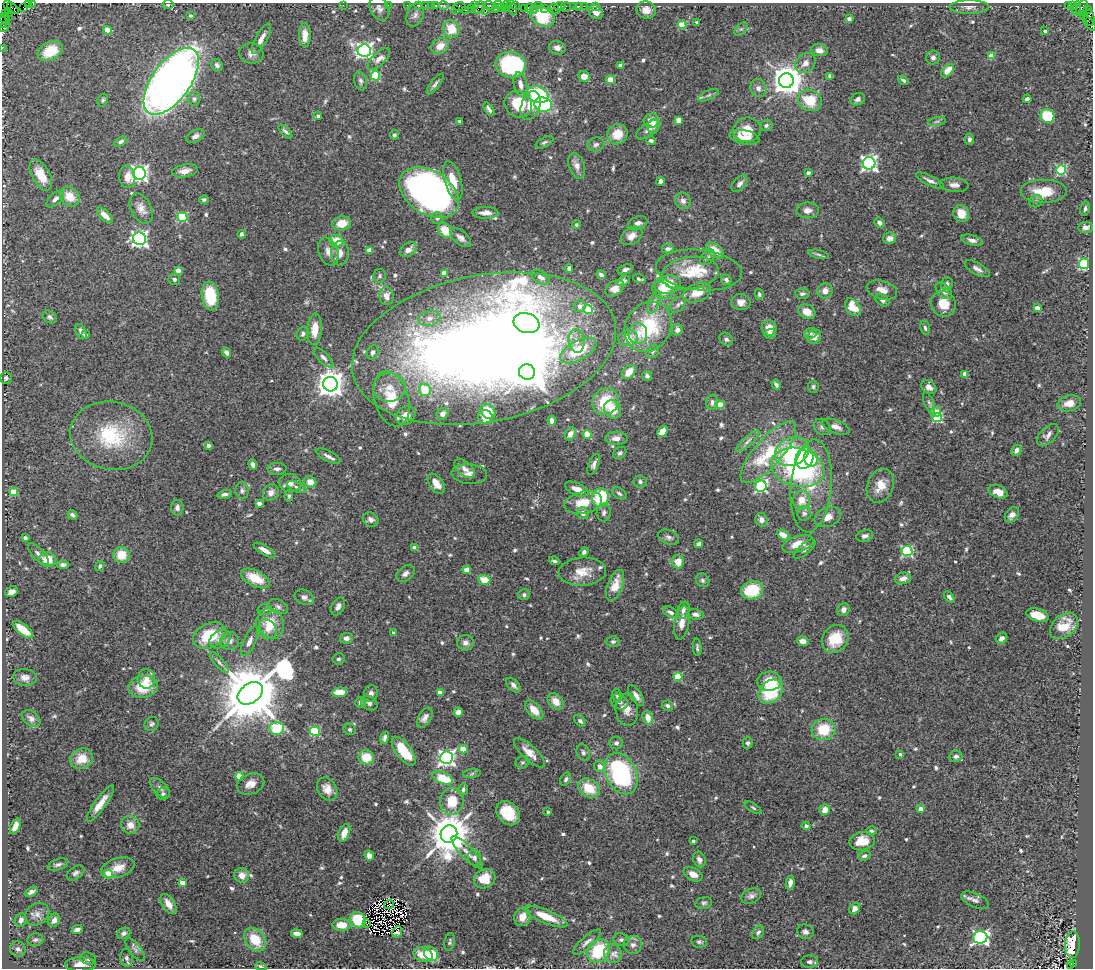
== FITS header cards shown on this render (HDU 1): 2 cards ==
NAXIS1  =                 1091
NAXIS2  =                  966

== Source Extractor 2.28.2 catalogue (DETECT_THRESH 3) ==
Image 1091 x 966 px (HDU 1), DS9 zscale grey, 1 PNG px = 1 image px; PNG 1095 x 970 px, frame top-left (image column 1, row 966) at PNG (2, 3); each listed source drawn as its Kron ellipse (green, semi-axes under 4 px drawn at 4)
Background 1.09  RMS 0.031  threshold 0.093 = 3 sigma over >= 5 px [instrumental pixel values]
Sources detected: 647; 5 with non-positive FLUX_AUTO (blend fragments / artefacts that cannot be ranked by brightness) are neither listed nor drawn; of the other 642, the 500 brightest by FLUX_AUTO listed and drawn (142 fainter detections omitted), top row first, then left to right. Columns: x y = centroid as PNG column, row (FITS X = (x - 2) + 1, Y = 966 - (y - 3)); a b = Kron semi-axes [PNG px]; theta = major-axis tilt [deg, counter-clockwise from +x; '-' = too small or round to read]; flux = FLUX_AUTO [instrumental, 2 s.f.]
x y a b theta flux
29 3 4 2 - 31
7 4 3 2 - 120
33 4 3 2 - 53
168 4 5 4 - 5.6
343 5 2 2 - 12
388 5 2 2 - 31
407 5 2 2 - 26
419 5 3 3 - 100
425 5 2 2 - 33
431 5 3 2 - 49
498 5 4 2 - 140
507 5 4 2 - 54
516 5 4 3 - 78
1068 5 4 2 - 81
436 6 4 3 - 110
443 6 5 3 - 63
474 6 4 2 - 75
489 6 6 3 -15 150
538 6 2 2 - 24
560 6 5 3 - 95
574 6 3 3 - 88
579 6 3 2 - 16
584 6 2 2 - 35
596 6 2 2 - 14
1072 6 3 3 - 25
23 7 2 2 - 23
460 7 6 4 -12 79
479 7 7 5 29 310
566 7 5 4 - 30
969 7 19 7 0 14
13 8 7 3 -45 55
379 8 13 9 -62 11
501 8 3 3 - 160
505 8 3 2 - 95
512 8 8 4 -69 220
524 8 4 3 - 23
530 8 5 4 - 140
545 8 3 3 - 33
555 8 5 3 - 330
1076 8 7 3 75 78
1082 8 9 5 66 350
455 9 3 3 - 64
471 9 3 2 - 53
495 9 3 2 - 140
466 10 3 2 - 130
533 10 2 2 - 11
646 10 10 8 -20 16
1087 10 3 3 - 110
486 11 4 3 - 70
8 12 2 2 - 15
596 12 7 6 - 15
5 14 3 2 - 7.3
190 15 3 3 - 4.4
415 15 12 8 68 11
1084 16 3 3 - 45
8 17 3 2 - 28
542 17 13 9 -28 110
1089 18 8 5 -81 490
5 19 6 2 -46 100
849 19 4 3 - 9.5
2 22 5 2 - 55
697 22 3 3 - 4.8
1089 24 9 3 -50 150
682 25 4 4 - 72
4 27 5 3 - 56
451 29 9 8 - 43
741 29 8 5 43 5.1
107 30 4 4 - 47
1045 31 3 3 - 6.3
305 35 12 6 -89 20
261 39 17 5 62 17
440 46 9 7 34 23
2 48 2 2 - 27
557 48 8 6 -19 12
364 50 7 6 - 630
819 50 8 6 -10 12
50 51 13 9 29 49
251 53 12 10 -8 12
991 56 4 4 - 38
933 58 7 6 - 6.6
379 59 14 6 44 12
805 63 11 9 43 14
217 65 6 5 - 6.7
511 65 15 13 -12 250
621 65 4 3 - 15
948 71 8 4 48 38
375 76 5 4 - 130
584 76 6 5 - 20
830 76 4 4 - 6.4
611 80 4 4 - 53
903 80 6 3 -37 4.3
171 81 39 19 54 1900
361 81 9 6 -74 6.5
786 81 7 7 - 3900
435 84 12 4 53 6.4
520 85 12 6 -78 14
758 88 9 8 - 10
538 95 11 8 -19 160
708 95 11 5 24 6.2
194 99 7 6 - 5
858 99 7 6 - 6
1027 99 4 4 - 5.9
103 100 7 5 63 4.1
810 100 12 10 -26 61
518 104 14 13 - 80
543 105 9 7 -15 160
531 106 15 9 71 34
489 109 7 3 -54 6.5
318 116 4 4 - 4.3
1047 116 7 6 - 110
651 120 7 7 - 26
679 120 4 4 - 30
460 121 4 3 - 7.2
937 122 9 4 9 4.8
766 125 6 5 - 5.7
654 126 7 6 - 8.6
648 130 14 6 35 12
747 130 14 12 7 41
285 132 9 4 -44 5.7
618 134 10 9 - 34
394 135 5 4 - 4.1
195 136 10 6 25 8.9
744 137 15 7 -11 26
969 139 6 4 -88 7
651 141 5 4 - 5.2
120 142 7 4 29 5.2
544 142 10 5 27 5.1
596 144 8 6 16 6.7
869 163 6 6 - 660
577 166 13 7 -72 14
1061 170 5 5 - 170
185 171 13 6 11 16
139 173 6 6 - 790
808 173 4 3 - 9.7
41 175 17 8 -61 35
127 177 11 8 -85 21
453 181 20 8 -74 38
660 181 4 4 - 8.5
930 181 15 5 -27 10
740 184 10 6 46 7.5
954 185 14 7 -4 12
429 192 32 21 -32 960
1043 192 23 12 0 50
70 197 11 9 -41 33
55 199 11 5 43 9.1
204 200 5 4 - 5.1
683 201 8 7 - 11
1036 201 7 6 - 4.7
141 208 16 10 -63 18
1085 209 7 4 81 5.2
808 210 11 8 1 14
485 213 13 6 0 17
961 214 9 7 -57 31
105 215 10 5 -43 18
182 217 5 4 - 140
437 218 5 5 - 7.8
342 223 9 7 9 31
638 223 10 6 24 10
879 223 5 4 - 6.4
576 225 4 4 - 4.2
1086 227 7 5 4 8.1
445 230 8 6 -50 34
241 234 4 3 - 6.2
632 236 11 8 33 18
461 238 12 6 -41 11
890 238 6 6 - 11
140 239 6 6 - 760
972 240 11 5 -15 9.4
336 241 7 6 - 47
668 249 6 4 11 7.9
369 250 4 4 - 18
408 250 9 6 33 15
715 250 10 6 -36 33
328 251 14 9 -71 17
340 253 12 9 88 16
818 254 10 4 -12 4.5
707 257 9 6 48 7.2
1084 264 5 5 - 270
569 269 4 4 - 6.7
625 269 8 4 19 5.9
977 269 14 5 -29 9.6
178 270 4 4 - 26
699 270 43 20 -6 75
444 273 4 4 - 28
690 273 29 16 9 57
601 275 5 4 - 6.2
380 276 7 6 - 4.7
541 277 10 6 -31 10
174 279 6 5 - 5.5
639 279 6 3 -18 4.3
726 280 5 4 - 5.6
623 281 7 4 25 6.5
947 284 6 6 - 7.1
668 285 13 9 10 62
615 288 10 7 36 14
662 290 11 7 -25 26
882 290 15 9 -15 18
825 291 8 7 - 12
944 291 10 6 -44 12
697 292 14 9 21 37
759 294 6 4 -73 4
802 294 7 5 -3 6.3
210 296 14 8 -82 88
386 296 9 7 -79 17
882 300 7 5 -36 8
654 302 12 5 67 9
741 302 10 8 -3 13
943 304 13 12 - 39
678 305 9 6 49 7.2
580 306 6 5 - 9.8
853 307 10 6 -52 46
1037 308 4 4 - 25
588 309 5 4 - 73
807 312 9 7 -29 19
50 317 8 6 -35 6
429 318 11 7 17 13
527 323 13 9 -18 120
648 327 26 22 57 140
769 328 7 7 - 22
925 328 7 4 -79 4.9
315 329 16 7 86 31
677 330 5 5 - 8.2
81 331 8 5 -62 7.2
638 333 10 9 - 23
810 333 6 5 - 4.8
303 334 7 6 - 5.7
770 334 6 5 - 6
85 335 4 3 - 6.6
814 337 7 6 - 14
628 338 9 8 - 25
726 339 7 6 - 6.3
577 341 12 8 -84 18
484 349 134 73 11 3500
578 351 20 10 28 78
653 351 7 6 - 5.6
373 352 7 5 65 8
226 353 5 4 - 7.7
324 358 13 5 -45 8.7
527 372 8 7 - 3300
629 372 8 5 49 26
965 374 4 4 - 22
647 376 5 4 - 5.1
6 378 6 5 - 6
330 384 7 7 - 2800
776 385 5 3 - 4.7
389 387 16 14 -1 32
813 387 6 5 - 4.3
929 387 8 6 -36 13
425 390 6 6 - 61
391 399 28 17 -74 71
605 402 14 12 52 70
712 402 7 6 - 8.8
929 403 11 4 -68 5.1
1069 403 12 8 13 22
720 405 4 4 - 46
613 409 9 8 - 30
488 411 8 6 -46 50
936 412 5 4 - 54
442 414 6 5 - 14
406 415 10 8 36 21
486 417 7 7 - 33
937 418 5 4 - 180
552 420 5 4 - 8.1
822 427 9 7 -41 7
836 427 15 6 -21 16
662 431 6 4 49 30
570 434 7 5 60 15
587 435 4 4 - 65
1048 435 13 7 45 11
111 436 41 34 -11 160
616 438 11 6 0 15
748 441 15 4 43 9.4
208 445 4 3 - 10
1016 450 6 5 - 11
768 452 39 14 49 130
792 452 18 14 26 130
620 453 7 5 36 4.9
328 456 13 5 -26 9
804 458 11 8 68 100
811 459 8 6 -67 64
594 464 11 5 67 7.6
253 465 5 4 - 8
798 467 27 19 -15 280
277 469 9 6 0 7.6
465 469 12 7 -40 13
469 474 18 9 -3 15
310 482 6 5 - 20
640 482 7 6 - 6.1
290 483 11 9 -12 12
436 484 11 6 -54 21
761 486 6 5 - 280
811 486 46 20 85 99
880 486 17 13 67 33
297 487 10 4 -24 7
577 489 12 6 -24 20
242 490 8 6 -85 6.4
14 492 4 4 - 59
271 492 8 7 - 12
998 492 10 6 -22 21
619 493 8 5 -33 5
225 494 7 4 12 6.7
289 496 6 4 83 4.2
600 497 9 8 - 99
801 500 9 8 - 26
259 503 4 3 - 13
583 503 19 11 12 44
177 508 8 6 -87 7.5
583 513 6 6 - 9.7
604 513 9 7 81 8.1
804 513 7 7 - 6.7
72 515 5 4 - 6.2
1012 515 8 6 51 11
828 517 13 9 21 21
371 519 8 6 -27 8.5
761 520 7 6 - 12
783 535 7 5 -31 30
865 536 8 5 12 7.7
669 537 11 7 -24 7.6
25 538 4 4 - 6.3
699 544 4 3 - 5.8
798 544 16 8 17 34
415 548 4 4 - 23
805 549 13 5 41 10
265 550 12 4 -31 15
907 551 5 5 - 230
584 552 5 4 - 6.7
38 554 14 5 -47 9.6
121 555 8 8 - 39
48 560 8 7 - 37
554 561 5 4 - 4.7
678 562 6 6 - 30
63 565 6 4 0 5.9
100 566 5 4 - 4.2
467 570 4 4 - 41
582 572 24 14 4 37
405 574 10 7 38 9.1
255 578 15 8 -27 60
903 578 8 5 13 12
484 580 6 5 - 35
703 580 7 6 - 5.6
615 585 16 7 70 37
752 590 11 9 17 83
11 592 7 5 20 9.4
524 595 6 5 - 5.1
304 597 10 7 -24 9.2
949 597 6 4 -47 8.3
278 606 10 6 -27 7.2
338 607 9 6 62 9.1
265 609 7 5 -1 4.8
683 610 9 5 68 7.7
844 610 6 6 - 9.6
671 612 8 5 -28 8.1
696 614 8 5 -9 8.9
1037 615 12 6 -16 32
682 623 17 7 81 22
270 624 15 14 - 47
1064 626 16 11 40 43
268 629 10 7 -50 21
23 630 12 5 -37 35
394 633 3 3 - 5.6
210 636 17 12 25 88
346 638 6 5 - 8.4
1001 638 6 5 - 8.6
220 639 11 8 33 17
835 639 15 12 51 56
230 641 9 9 - 12
249 641 16 6 66 13
613 641 6 5 - 5.2
803 641 6 4 -13 16
465 643 8 8 - 9.8
697 647 9 4 -87 4.2
338 659 6 5 - 4.7
219 662 13 4 -49 6.3
25 677 12 8 -6 12
678 677 4 4 - 85
146 679 9 8 - 22
769 681 12 9 3 44
513 685 9 5 -49 8.6
143 687 15 11 10 67
340 692 7 4 4 31
771 692 13 10 44 120
250 693 14 9 35 20000
440 693 4 4 - 22
371 694 8 7 - 9.4
617 696 7 5 -78 4.1
636 696 12 5 -56 11
556 701 9 6 -48 23
619 702 9 7 -27 13
360 703 5 5 - 5.1
369 703 9 6 -29 5.8
668 706 6 5 - 5.2
534 710 12 6 -48 27
627 710 16 11 -85 20
458 712 5 4 - 11
425 718 11 6 59 11
648 718 7 5 -75 23
31 719 10 7 -40 9.4
580 721 7 4 -43 4.8
152 724 7 6 - 5.6
276 728 7 6 - 100
350 729 6 5 - 4.6
824 730 12 10 6 60
315 731 5 4 - 130
385 738 6 4 72 6.5
616 743 7 6 - 7.6
748 743 6 5 - 4.9
463 749 4 4 - 44
404 751 17 7 -53 68
583 752 8 6 -64 6.4
529 753 20 7 -43 26
900 754 3 3 - 4.1
956 756 6 5 - 6.9
366 757 8 7 - 43
446 758 6 6 - 790
82 759 11 10 - 36
522 762 6 6 - 4.3
600 766 6 5 - 14
472 774 9 4 9 4.7
621 774 22 15 -64 280
239 776 4 4 - 55
443 778 11 5 -23 72
566 779 7 4 59 5.1
251 784 14 10 20 21
160 788 13 6 -44 9
589 788 11 8 -31 54
327 789 12 9 -58 22
463 789 6 4 83 5.2
163 794 7 6 - 5.6
452 801 13 12 - 50
100 803 22 6 54 26
753 808 9 4 -34 4
920 809 4 4 - 22
825 810 5 5 - 22
548 812 3 3 - 4.1
508 813 13 10 -47 62
130 825 9 8 - 18
15 826 8 4 67 14
806 826 4 4 - 5.1
871 831 5 4 - 4.7
344 833 9 5 68 21
449 834 9 8 - 8300
693 841 3 3 - 4.8
862 841 13 9 9 36
467 852 21 6 -46 15
369 856 5 4 - 9.9
864 856 6 4 23 5.3
474 858 8 6 -74 6
699 859 8 6 -68 10
58 864 10 5 20 6.5
118 868 17 9 17 26
76 873 10 6 35 6.8
108 874 4 4 - 72
693 874 10 6 -28 18
242 875 7 7 - 16
485 879 11 9 26 42
182 883 4 4 - 33
790 883 7 4 80 11
31 892 7 4 28 7
751 896 10 7 21 8.4
975 900 15 7 -24 11
704 903 8 6 14 5.1
168 904 11 6 -57 21
389 905 5 2 - 4.7
855 908 6 5 - 9.9
37 914 13 10 33 15
522 917 9 8 - 24
546 917 23 6 -23 46
21 920 7 5 65 9.5
54 920 7 5 66 12
358 920 8 7 - 84
367 924 3 2 - 8.9
342 925 9 6 -1 36
77 930 5 4 - 8.3
397 932 6 4 63 4.2
758 932 7 5 54 6.2
805 932 8 7 - 7.6
124 933 7 5 23 5.7
297 934 6 4 -11 15
980 937 7 6 - 500
35 940 8 6 11 6.1
255 940 13 9 -51 57
621 940 8 6 -12 6.2
450 942 9 5 80 4.8
587 942 18 5 42 11
699 942 8 6 -11 5.3
633 945 9 9 - 9.9
1072 945 13 7 87 89
18 949 8 7 - 8.8
135 950 14 6 -52 8.3
599 951 12 10 43 110
431 954 8 6 -50 81
613 954 9 9 - 12
423 955 10 7 -18 35
127 958 9 6 -84 6.1
88 959 8 6 -18 7.1
809 962 8 6 0 7.1
1073 963 3 2 - 73
80 964 15 7 0 18
261 966 6 4 -16 4.6
1070 966 4 3 - 39
At the frame edge (FLAGS 8, measured only in part): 10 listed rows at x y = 29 3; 7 4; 33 4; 168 4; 1089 18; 2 22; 1089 24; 4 27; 2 48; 261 966
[142 fainter detections neither listed nor drawn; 5 non-positive-flux detections neither listed nor drawn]